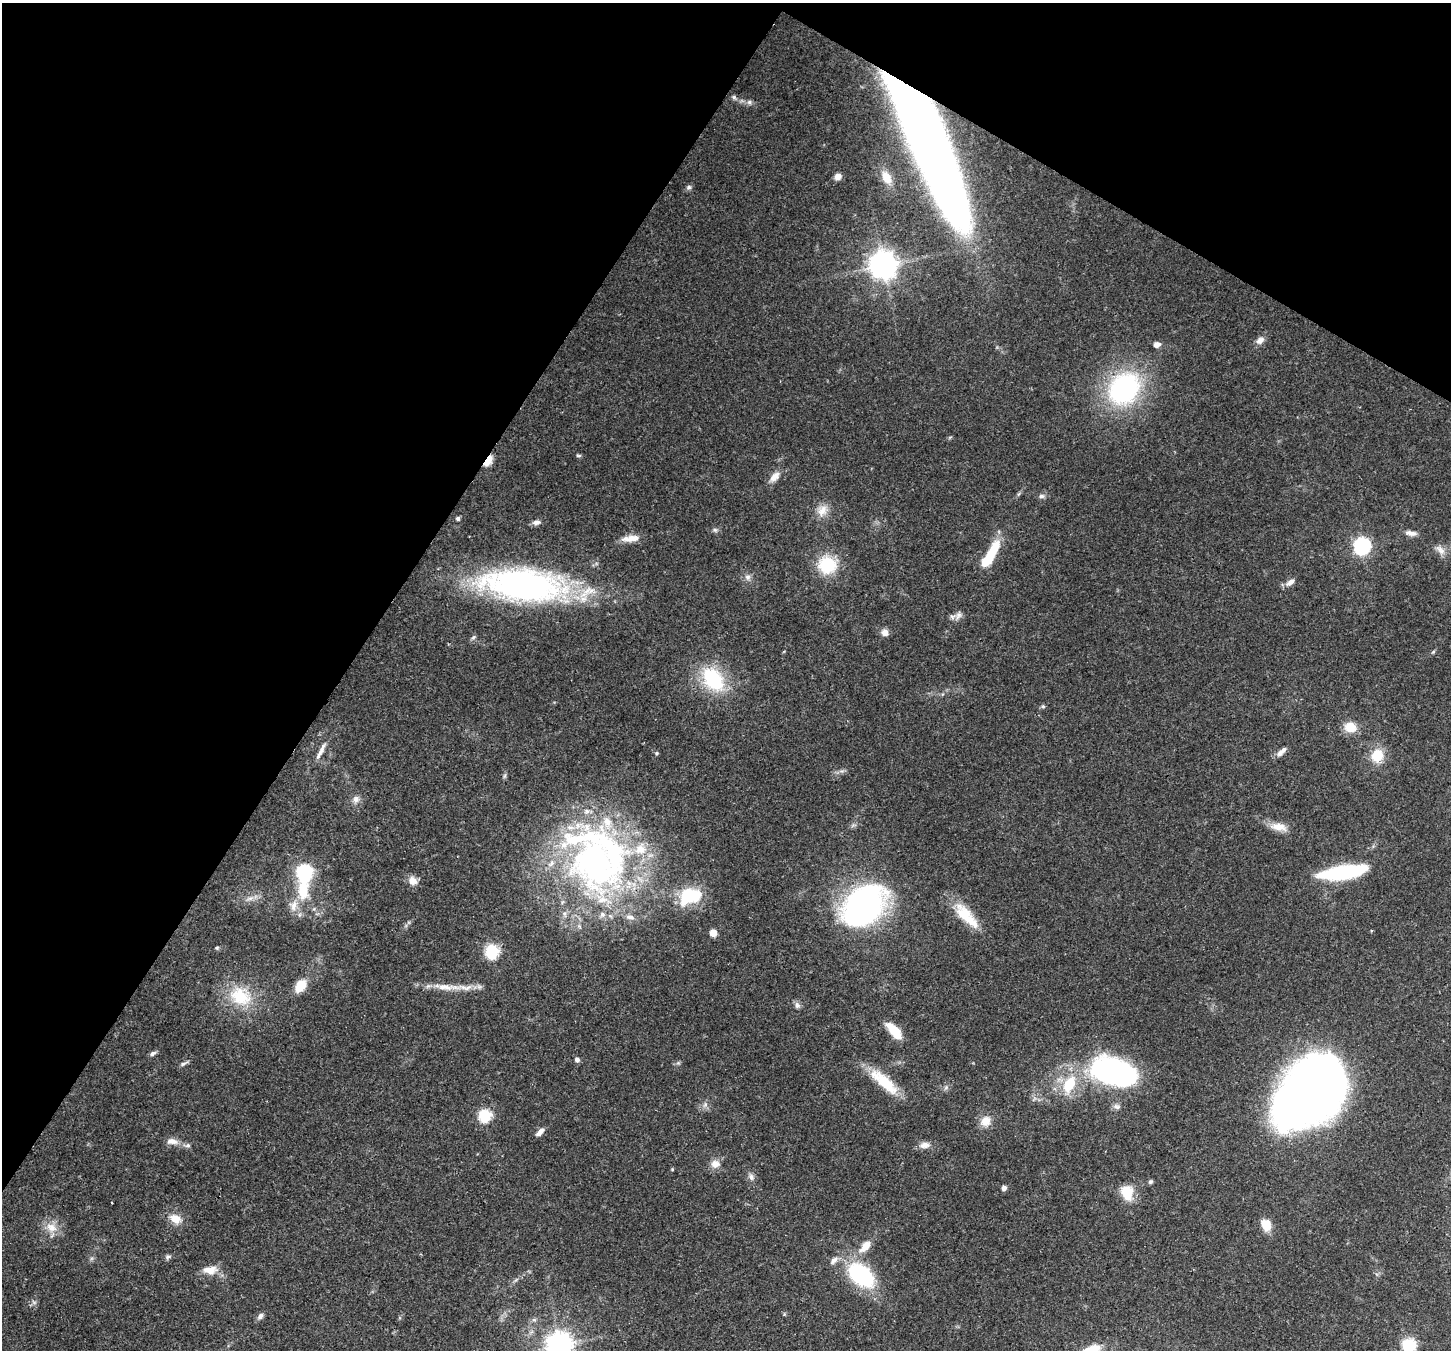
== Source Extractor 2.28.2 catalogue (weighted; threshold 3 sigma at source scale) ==
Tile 2 of 4 x 4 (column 2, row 1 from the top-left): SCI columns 1520-2968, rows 4400-5747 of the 5932 x 6037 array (HDU 1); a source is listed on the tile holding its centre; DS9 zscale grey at full resolution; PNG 1453 x 1352 px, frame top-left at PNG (2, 3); no overlay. Shown black and unused: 31% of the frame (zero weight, under 3 of 4 exposures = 7% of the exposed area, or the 3 px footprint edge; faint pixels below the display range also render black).
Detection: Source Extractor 2.28.2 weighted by HDU 2 'WHT'; one run over the whole footprint, this tile lists its part. Background 0.103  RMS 0.004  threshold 0.0179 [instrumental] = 3 sigma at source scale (4.5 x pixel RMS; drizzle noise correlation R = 1.50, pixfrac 1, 0.0396/0.0396 arcsec/px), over >= 5 px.
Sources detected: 102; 1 too faint to see at this stretch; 2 inside a brighter object's white glare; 1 cosmic-ray / hot-pixel residue — not listed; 6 inside a brighter listed object's ellipse — not listed separately; the other 92 listed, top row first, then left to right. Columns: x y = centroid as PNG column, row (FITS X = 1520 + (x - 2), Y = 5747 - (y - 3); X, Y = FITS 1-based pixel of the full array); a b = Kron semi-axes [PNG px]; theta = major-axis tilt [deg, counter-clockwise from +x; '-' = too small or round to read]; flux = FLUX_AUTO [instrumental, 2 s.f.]
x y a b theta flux
734 97 6 6 - 0.84
749 102 8 6 -1 1.2
930 144 134 27 -67 670
838 176 7 6 - 2.7
886 177 17 10 -64 5.2
689 187 7 6 - 1
883 265 9 8 - 540
1260 340 11 8 37 2.4
1157 344 7 6 - 2.3
1124 389 35 28 50 67
579 456 7 4 -4 0.65
488 460 9 5 59 20
774 477 15 8 46 3.7
1041 496 8 6 2 1.1
822 511 17 13 63 4.9
458 518 4 4 - 1.1
536 522 10 6 6 1.9
715 530 7 6 - 0.94
1411 533 15 6 -8 2.3
631 538 24 8 5 4.5
1362 546 7 7 - 110
1440 550 16 8 -50 2.8
990 555 37 10 59 16
827 565 21 20 - 18
747 577 9 7 79 1.7
1290 582 12 6 39 2.5
524 585 70 26 -5 170
958 615 14 8 57 2.2
885 632 9 8 - 2.4
473 637 8 5 48 0.87
1433 652 7 4 45 0.6
713 679 33 22 -52 27
1043 706 6 5 - 0.66
1350 727 15 12 -10 6.1
321 751 22 6 62 2.9
1280 753 11 7 50 2
1377 755 13 11 62 11
356 799 10 9 - 2.4
1279 827 22 10 -9 5.3
595 863 113 63 -61 170
304 872 8 7 - 74
1343 872 46 13 9 40
413 880 11 10 - 3.4
303 890 24 12 -89 14
690 896 32 21 22 19
250 898 14 5 16 2.2
294 905 17 11 74 4.4
864 906 41 30 40 120
966 915 40 13 -48 13
713 933 6 6 - 4.2
217 948 5 4 - 0.57
492 951 7 6 - 52
300 986 13 9 52 8.7
447 987 43 9 -2 8.6
240 996 33 26 -24 18
797 1005 8 7 - 1.5
894 1030 21 9 -48 8.7
153 1053 9 5 32 1.1
577 1059 5 5 - 1.6
183 1064 9 5 22 1.1
1115 1072 54 31 -23 82
884 1081 43 13 -41 15
1069 1084 23 13 64 14
946 1088 7 5 44 1
1311 1092 69 48 47 380
705 1105 9 5 65 1.3
1117 1106 11 7 -8 1.6
485 1115 6 6 - 42
985 1121 14 12 44 4.9
540 1132 11 5 45 2.5
172 1141 16 8 -7 3.3
187 1145 10 5 2 1.4
924 1145 14 8 5 2.9
715 1164 12 11 - 3.3
672 1169 4 4 - 0.41
751 1177 11 7 -69 1.7
1150 1182 6 5 - 0.78
1004 1188 4 4 - 2.2
1127 1193 19 15 -77 8.7
175 1219 15 11 -26 5.2
1266 1225 13 10 -67 6.5
51 1227 17 13 -25 5.6
865 1246 17 8 47 5.8
168 1257 8 6 40 0.94
834 1260 14 7 39 2.2
210 1270 19 11 6 5.1
861 1275 24 15 -38 47
260 1316 9 6 45 1.5
534 1320 7 4 0 0.82
559 1345 8 8 - 430
1409 1345 6 6 - 60
1095 1349 16 11 -89 5.9
Overlapping masked pixels (flux is a lower limit): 4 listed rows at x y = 930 144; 488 460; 595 863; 864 906
Isophote crosses this tile's border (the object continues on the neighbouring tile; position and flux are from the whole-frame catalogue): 3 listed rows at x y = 559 1345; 1409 1345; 1095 1349